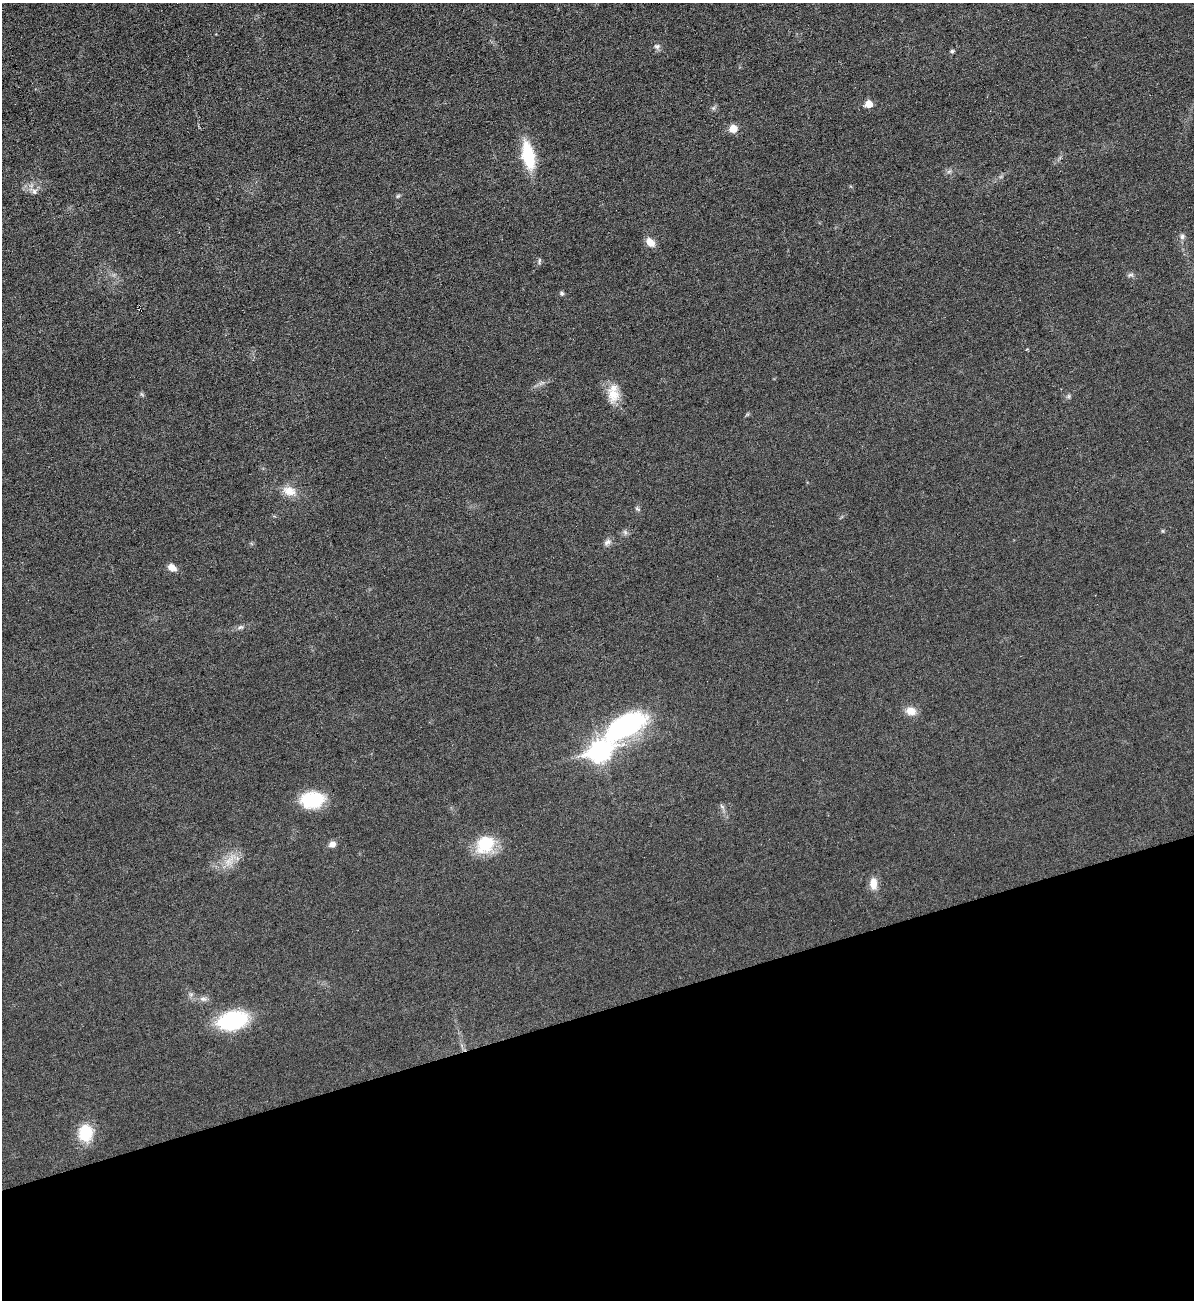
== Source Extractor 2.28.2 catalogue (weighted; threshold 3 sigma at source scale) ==
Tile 14 of 4 x 4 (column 2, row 4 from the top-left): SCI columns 1458-2649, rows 1-1298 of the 5175 x 5193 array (HDU 1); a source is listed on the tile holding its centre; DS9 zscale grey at full resolution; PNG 1196 x 1302 px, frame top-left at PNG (2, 3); no overlay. Shown black and unused: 22% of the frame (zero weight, under 3 of 6 exposures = <1% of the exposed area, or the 3 px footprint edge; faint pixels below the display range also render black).
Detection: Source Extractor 2.28.2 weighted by HDU 2 'WHT'; one run over the whole footprint, this tile lists its part. Background 0.0232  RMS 0.0037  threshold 0.0151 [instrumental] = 3 sigma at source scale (4.09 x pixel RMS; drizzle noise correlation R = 1.36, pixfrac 0.8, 0.05/0.05 arcsec/px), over >= 5 px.
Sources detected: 34; all 34 listed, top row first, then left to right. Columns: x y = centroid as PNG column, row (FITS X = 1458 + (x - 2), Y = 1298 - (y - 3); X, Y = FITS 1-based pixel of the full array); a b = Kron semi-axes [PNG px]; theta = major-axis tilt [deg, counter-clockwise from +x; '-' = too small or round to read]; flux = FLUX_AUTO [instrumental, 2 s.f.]
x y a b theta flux
657 46 9 7 8 1.2
952 51 5 4 - 0.71
869 104 5 5 - 5.6
733 129 6 6 - 6
528 156 23 9 -78 22
34 191 8 7 - 1.4
398 196 6 5 - 0.51
1182 236 8 7 - 1.1
650 242 11 8 -48 3.3
539 261 10 3 81 0.58
1131 275 9 4 9 0.77
562 293 5 5 - 0.72
142 394 8 3 -45 0.46
613 394 20 16 -80 6.3
1069 396 7 4 89 0.57
289 491 18 13 -18 4.6
637 509 7 5 -35 0.63
625 532 8 5 -65 0.81
607 542 11 7 32 1.4
172 567 9 6 -30 2.9
240 627 8 5 20 0.83
911 711 13 10 -17 3.6
625 726 53 24 31 55
600 751 10 8 15 170
312 800 25 16 6 16
722 806 8 3 -45 0.57
332 844 9 7 24 1.7
485 844 25 19 43 12
229 860 23 9 55 4.8
873 883 14 9 -86 3.7
191 994 7 4 18 0.64
203 999 11 6 -7 1.4
233 1020 23 14 13 37
85 1133 21 17 84 9.9